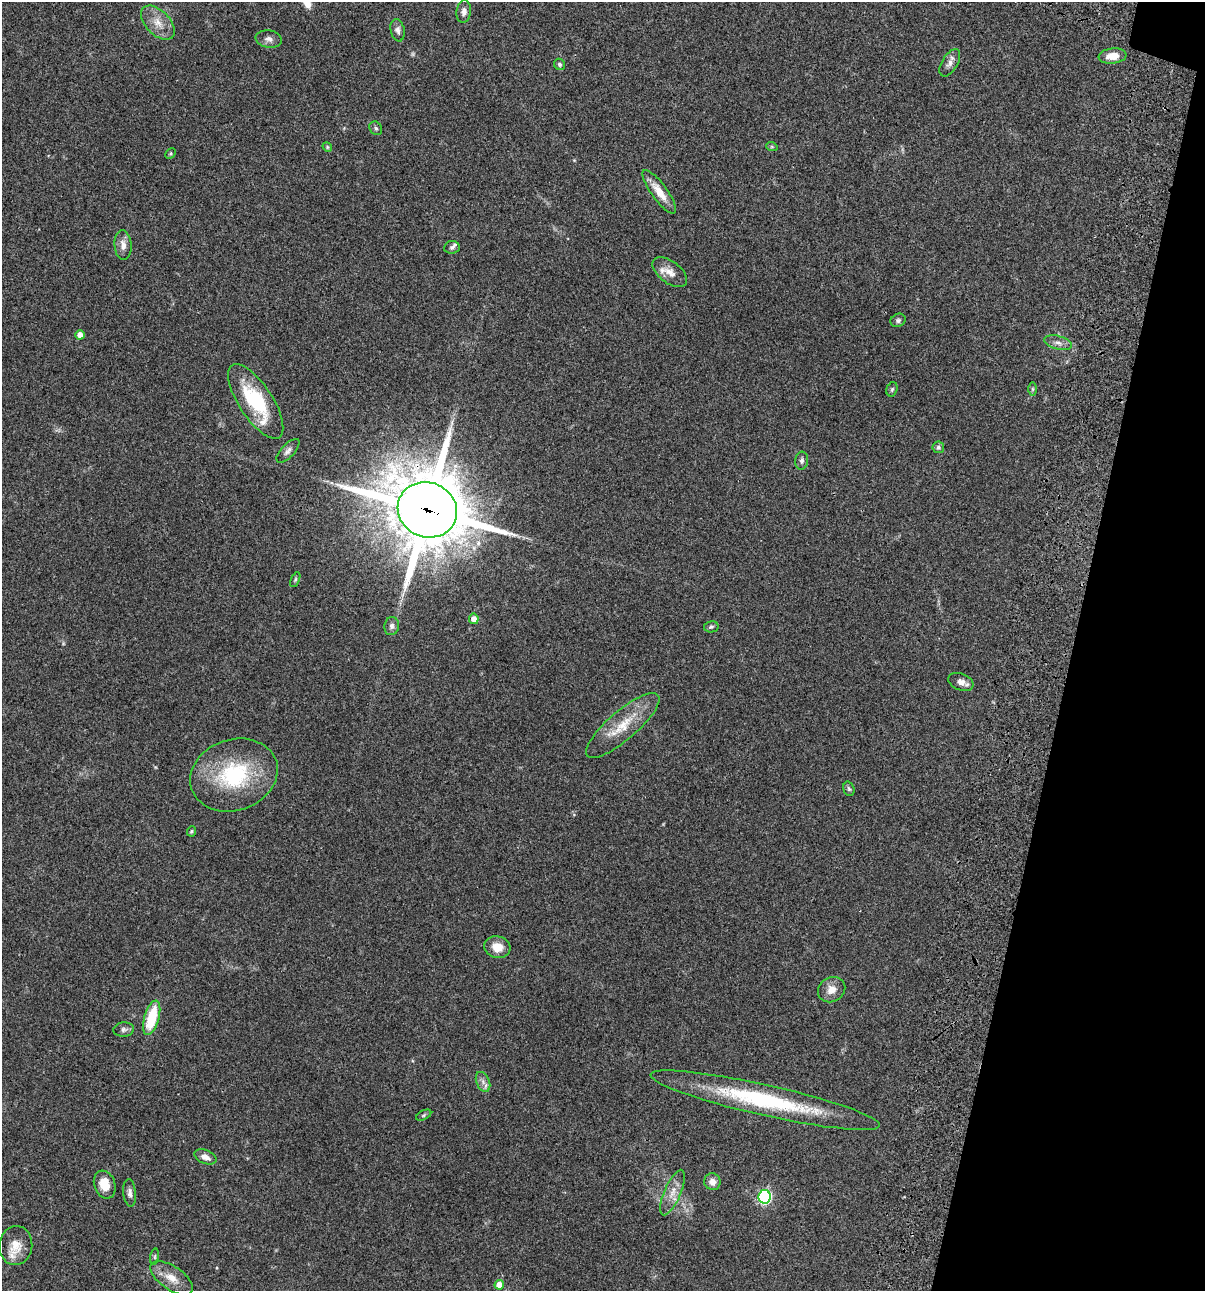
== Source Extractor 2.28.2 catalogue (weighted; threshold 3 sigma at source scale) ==
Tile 8 of 4 x 4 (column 4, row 2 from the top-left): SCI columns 3844-5046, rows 2696-3984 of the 5405 x 5389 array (HDU 1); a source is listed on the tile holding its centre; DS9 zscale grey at full resolution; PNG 1207 x 1293 px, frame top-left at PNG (2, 2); each listed source drawn as its Kron ellipse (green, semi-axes under 4 px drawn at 4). Shown black and unused: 11% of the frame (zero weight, under 3 of 4 exposures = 9% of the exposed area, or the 3 px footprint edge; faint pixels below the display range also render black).
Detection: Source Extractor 2.28.2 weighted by HDU 2 'WHT'; one run over the whole footprint, this tile lists its part. Background 0.0456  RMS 0.0054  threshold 0.0245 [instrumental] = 3 sigma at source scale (4.5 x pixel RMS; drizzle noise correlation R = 1.50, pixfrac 1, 0.05/0.05 arcsec/px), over >= 5 px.
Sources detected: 54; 1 too faint to see at this stretch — neither listed nor drawn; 2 inside a brighter listed object's ellipse — not listed separately; the other 51 listed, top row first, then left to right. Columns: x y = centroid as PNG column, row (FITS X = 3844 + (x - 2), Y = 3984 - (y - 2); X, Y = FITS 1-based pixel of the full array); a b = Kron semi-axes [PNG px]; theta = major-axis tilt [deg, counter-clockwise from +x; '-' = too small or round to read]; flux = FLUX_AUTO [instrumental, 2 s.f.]
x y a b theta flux
464 12 11 7 83 2.6
158 23 21 12 -46 7.2
398 30 11 7 -77 2
269 39 13 8 -9 2.7
1113 56 14 7 6 6.5
950 63 15 8 60 3
560 64 6 5 - 1.1
376 128 7 6 - 1.2
327 147 5 4 - 0.55
772 147 6 3 -19 0.59
170 153 6 4 45 0.57
659 192 26 8 -54 8.1
123 245 15 8 -86 3.8
452 247 8 6 7 1.4
670 272 20 11 -37 5.6
898 320 8 6 27 1.4
80 335 5 4 - 4.1
1058 343 14 6 -14 2.8
892 389 7 5 73 0.94
1032 389 7 4 -90 0.83
256 401 43 17 -57 36
938 447 6 5 - 1.1
288 451 15 6 47 2.3
802 461 9 6 84 1.5
427 510 30 27 -24 4700
295 580 8 4 64 0.84
474 619 5 5 - 3.8
392 626 9 7 79 1.8
711 627 7 5 12 0.94
961 682 13 8 -21 3.3
623 726 47 14 41 16
234 775 44 35 19 48
849 789 7 5 -72 0.97
191 831 5 4 - 0.72
497 947 13 10 -16 7
832 990 14 12 32 5.2
152 1018 18 7 74 21
124 1029 10 7 4 1.7
483 1082 10 6 -66 2.4
765 1100 117 15 -13 62
424 1115 8 4 27 0.88
205 1157 11 6 -22 3.3
712 1182 8 8 - 3.4
105 1185 14 10 -69 8.3
130 1193 14 6 -84 2.2
672 1193 24 8 67 5.9
765 1197 7 6 - 89
16 1245 19 16 83 8
155 1257 8 4 82 0.87
172 1278 24 11 -34 8
499 1285 5 4 - 7.2
Overlapping masked pixels (flux is a lower limit): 1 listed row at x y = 427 510